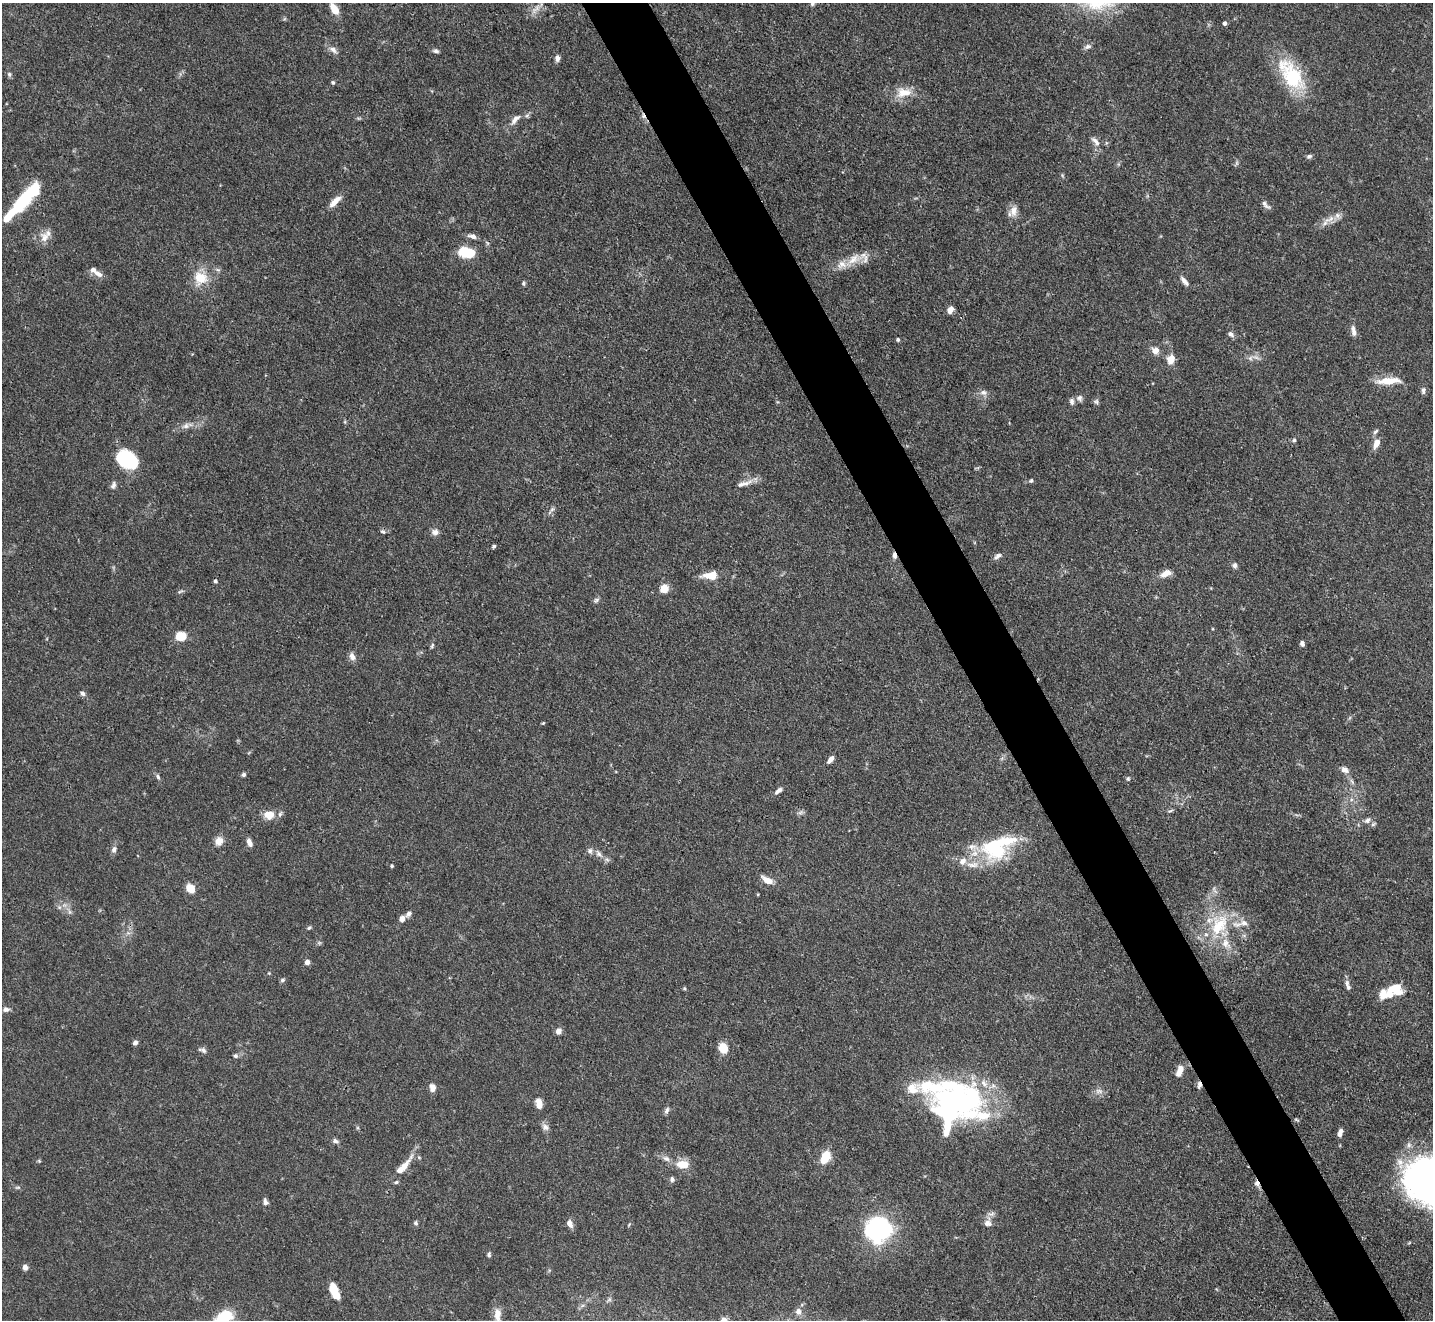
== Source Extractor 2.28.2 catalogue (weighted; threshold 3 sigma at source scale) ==
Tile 6 of 4 x 4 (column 2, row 2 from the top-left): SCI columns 1433-2863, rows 2928-4245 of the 5728 x 5718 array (HDU 1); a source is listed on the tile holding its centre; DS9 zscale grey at full resolution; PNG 1435 x 1322 px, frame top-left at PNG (2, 3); no overlay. Shown black and unused: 5% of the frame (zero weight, under 3 of 4 exposures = <1% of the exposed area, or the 3 px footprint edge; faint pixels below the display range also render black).
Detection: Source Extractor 2.28.2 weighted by HDU 2 'WHT'; one run over the whole footprint, this tile lists its part. Background 0.068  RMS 0.0034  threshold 0.0155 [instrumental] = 3 sigma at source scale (4.5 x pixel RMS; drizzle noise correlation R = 1.50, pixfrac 1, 0.05/0.05 arcsec/px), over >= 5 px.
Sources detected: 160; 2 inside a brighter object's white glare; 1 cosmic-ray / hot-pixel residue — not listed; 18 inside a brighter listed object's ellipse — not listed separately; the other 139 listed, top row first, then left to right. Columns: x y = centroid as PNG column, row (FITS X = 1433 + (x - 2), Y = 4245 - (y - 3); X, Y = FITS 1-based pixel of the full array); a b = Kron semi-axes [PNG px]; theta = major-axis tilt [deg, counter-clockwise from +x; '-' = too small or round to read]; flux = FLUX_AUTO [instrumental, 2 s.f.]
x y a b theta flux
812 4 6 5 - 0.68
334 9 12 6 -61 5.3
536 9 17 7 48 2.5
1225 23 4 4 - 1
1088 46 9 6 20 1.1
333 50 13 7 -40 1.8
436 51 8 5 -11 0.83
557 58 7 6 - 1.4
9 74 7 5 -76 0.75
1292 75 45 22 -54 23
333 82 5 5 - 0.59
903 92 22 13 6 5.7
527 115 6 4 20 0.65
515 119 17 7 46 2.4
1095 141 15 6 -47 1.9
1309 156 7 5 18 0.79
1237 163 7 4 90 0.62
23 200 28 14 56 15
335 201 18 7 45 3.3
1265 205 15 5 -44 1.3
1013 211 16 10 80 2.8
1330 219 21 7 25 3.5
472 236 11 5 -15 1.6
44 237 15 11 82 3.4
466 252 20 12 -9 8.1
854 259 23 11 38 5.3
218 270 6 4 -18 0.62
98 274 12 7 -27 2.1
201 278 16 16 - 7.9
1184 281 14 5 -50 1.6
523 283 6 5 - 0.56
950 310 7 6 - 2.2
1353 331 15 6 -79 1.8
1231 334 8 6 -37 1.2
898 339 4 4 - 0.7
1155 350 8 8 - 2.6
1250 358 6 6 - 0.93
1171 359 13 10 68 3
1389 381 29 8 3 6.5
1423 390 9 5 -89 0.93
983 392 10 7 -19 1.5
1080 398 9 8 - 1.2
1072 401 9 6 -83 1.1
1096 402 8 6 -32 0.78
186 426 9 7 33 1.5
1375 431 9 5 42 0.79
1294 440 5 5 - 0.54
1376 443 11 7 68 3.1
127 459 20 14 -33 26
1031 481 6 5 - 0.57
744 483 27 6 18 2.8
113 485 10 6 68 1.2
383 531 8 5 -21 0.7
435 532 10 8 15 1.6
494 546 5 4 - 0.53
894 555 7 4 -77 1.5
998 556 12 6 34 1.2
1235 565 7 6 - 1
1166 573 13 7 26 3.4
710 575 17 8 4 5.5
215 581 5 4 - 0.62
664 589 5 5 - 15
180 591 9 3 14 0.55
596 600 8 5 28 0.8
180 636 9 8 - 7.6
1302 643 6 5 - 1
432 646 7 4 65 0.63
352 656 11 7 -62 1.8
83 694 7 5 -44 0.92
543 723 5 3 - 0.34
830 759 9 5 51 1.9
1345 770 10 7 -30 1.8
243 775 5 5 - 0.72
158 777 7 5 -71 0.7
1128 779 5 4 - 0.52
778 791 11 5 37 1.4
1171 811 8 2 21 0.46
800 812 8 5 45 0.81
269 815 12 10 4 4.1
1367 820 9 7 39 1.3
219 841 10 9 - 2.9
249 842 9 5 -67 2
994 848 32 26 -26 25
114 849 9 6 61 1.2
599 854 13 7 -48 2.1
973 865 20 7 -2 3.6
392 866 4 3 - 0.59
767 880 12 6 -29 3.7
190 888 8 6 -42 6.3
758 894 4 3 - 0.31
59 907 6 5 - 0.76
408 914 9 6 47 1.2
402 919 8 6 62 1.6
1244 923 11 8 -9 2.3
1219 925 36 20 57 17
309 928 6 4 47 0.53
307 962 5 5 - 1.7
269 973 4 4 - 0.3
282 980 6 5 - 0.62
1348 985 14 5 -70 1.5
1396 987 15 8 6 4.4
684 988 5 4 - 0.4
1383 994 14 8 69 3.6
6 1009 8 6 6 1.2
558 1031 7 6 - 1.8
135 1043 6 5 - 1.1
723 1048 10 8 -61 5.5
203 1050 11 6 -19 1.1
235 1056 6 6 - 0.78
1179 1071 14 7 72 3.2
1199 1085 9 5 -86 1.2
432 1088 9 7 -86 2
1099 1091 11 6 -15 1.5
959 1101 67 38 -7 94
539 1104 11 7 -77 3
667 1110 10 5 62 0.92
545 1127 10 8 -50 1.6
1340 1133 10 5 76 1.5
335 1141 7 6 - 0.93
825 1157 14 9 64 7
666 1158 10 7 -31 1.6
39 1161 4 4 - 0.4
682 1164 13 8 -4 6
404 1166 32 8 54 5.3
1427 1177 39 35 30 140
672 1179 6 6 - 0.97
1257 1184 10 6 -54 1.4
17 1187 8 4 9 0.57
265 1202 8 6 -70 1.3
416 1223 6 5 - 0.64
569 1223 9 6 -65 2.1
988 1223 12 10 68 2.5
879 1228 27 26 - 44
489 1255 7 4 -86 0.67
25 1267 6 5 - 1.7
334 1291 15 7 -69 8.3
798 1311 8 7 - 1.8
498 1315 20 8 -86 3.4
222 1319 27 13 37 18
Overlapping masked pixels (flux is a lower limit): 3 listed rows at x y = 894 555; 1199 1085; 1257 1184
Isophote crosses this tile's border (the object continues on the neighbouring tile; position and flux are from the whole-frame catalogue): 5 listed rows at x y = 812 4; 334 9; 1427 1177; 498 1315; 222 1319